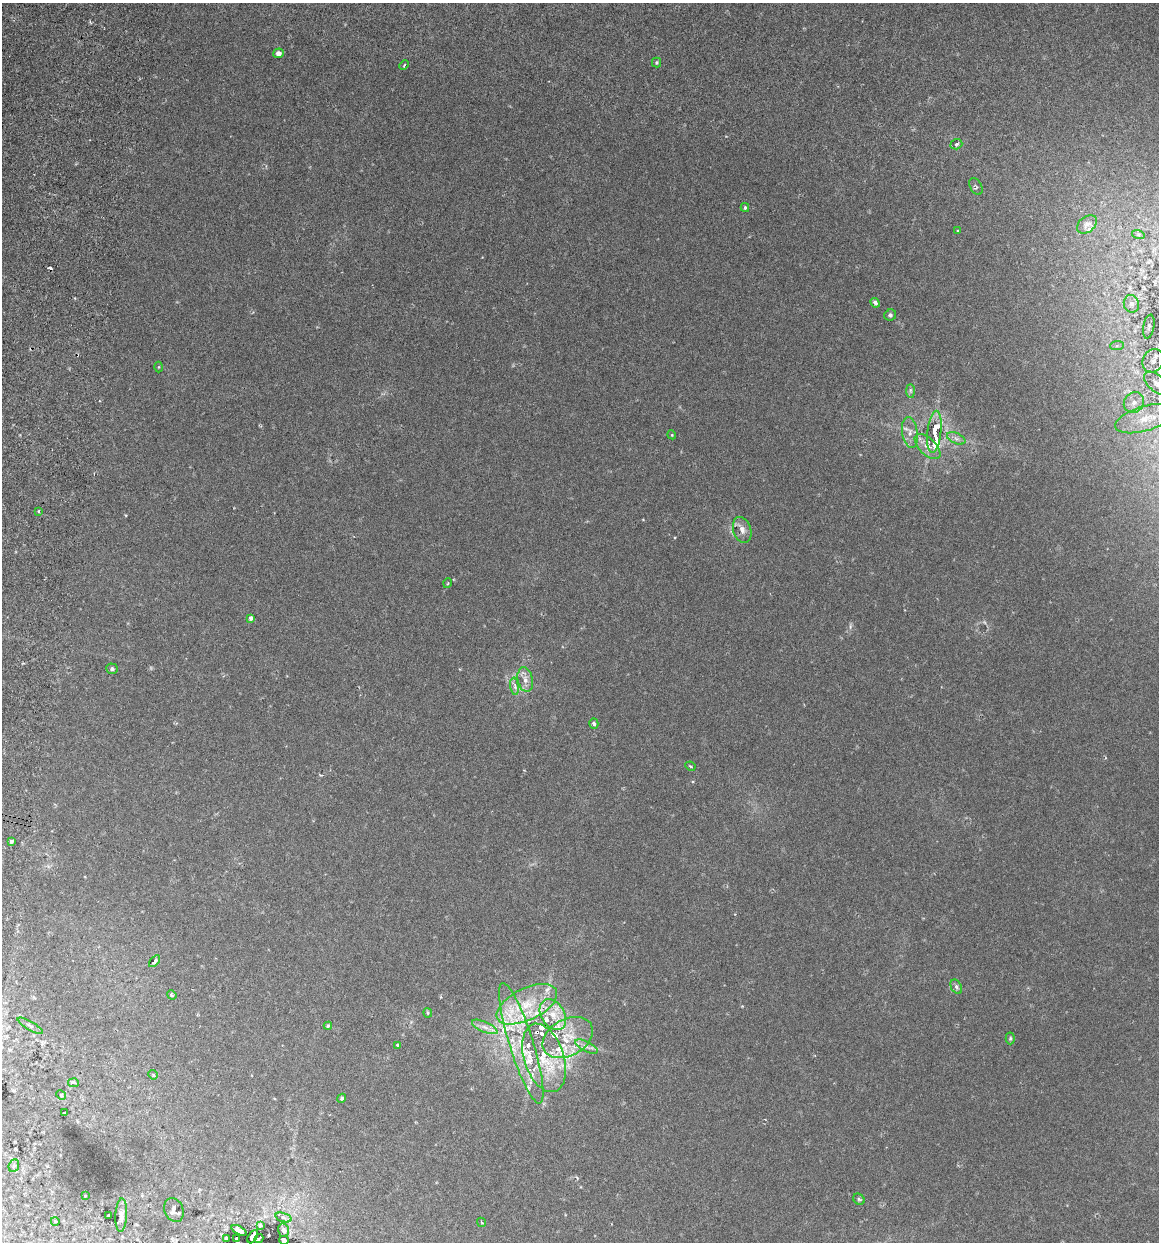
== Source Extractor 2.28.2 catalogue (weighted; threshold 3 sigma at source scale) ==
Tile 11 of 4 x 4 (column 3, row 3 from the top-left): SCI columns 2489-3645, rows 1255-2494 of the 5096 x 4990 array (HDU 1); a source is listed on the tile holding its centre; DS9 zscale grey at full resolution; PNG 1161 x 1244 px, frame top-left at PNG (2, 3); each listed source drawn as its Kron ellipse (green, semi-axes under 4 px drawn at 4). Shown black and unused: <1% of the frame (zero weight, under 3 of 6 exposures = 3% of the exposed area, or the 3 px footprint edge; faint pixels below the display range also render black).
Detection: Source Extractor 2.28.2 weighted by HDU 2 'WHT'; one run over the whole footprint, this tile lists its part. Background 0.0297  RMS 0.0032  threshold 0.0131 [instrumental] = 3 sigma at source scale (4.09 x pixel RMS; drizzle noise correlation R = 1.36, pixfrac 0.8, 0.05/0.05 arcsec/px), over >= 5 px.
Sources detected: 92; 2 cosmic-ray / hot-pixel residue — neither listed nor drawn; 18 inside a brighter listed object's ellipse — not listed separately; the other 72 listed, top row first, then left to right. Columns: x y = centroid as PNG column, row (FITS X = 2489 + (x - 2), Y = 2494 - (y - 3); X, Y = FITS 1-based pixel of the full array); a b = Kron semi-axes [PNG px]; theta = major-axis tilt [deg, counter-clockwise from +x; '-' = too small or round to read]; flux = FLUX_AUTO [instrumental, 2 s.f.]
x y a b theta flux
278 53 5 5 - 1.4
657 62 5 4 - 0.49
404 65 5 3 - 0.29
956 144 6 5 - 0.72
976 187 9 5 -61 0.62
745 208 4 3 - 0.42
1087 224 11 7 38 2.6
958 231 3 3 - 0.33
1138 234 6 4 -19 0.55
875 303 5 4 - 0.9
1131 304 9 7 -74 1.3
890 315 6 5 - 0.69
1149 326 12 5 80 0.93
1117 346 7 4 2 0.67
1153 361 12 10 59 2.2
159 367 5 3 - 0.26
1156 383 15 8 -43 1.9
910 391 7 4 -89 0.62
1134 402 11 9 51 2.3
1145 419 31 12 17 7.3
910 432 15 8 -82 2.3
934 432 21 7 83 9.7
672 435 4 3 - 0.25
956 438 10 5 -23 1
927 446 16 8 -44 2.7
39 511 3 3 - 0.78
742 530 13 9 -72 2
448 583 5 3 - 0.25
251 618 4 4 - 1.1
112 669 6 5 - 0.74
525 680 12 7 -78 2
515 686 9 4 -82 0.83
594 723 5 4 - 0.56
690 766 5 3 - 0.38
11 841 3 3 - 0.64
155 961 7 4 47 0.81
956 987 7 5 -60 0.88
172 995 5 4 - 0.39
527 1004 33 16 26 13
428 1013 4 4 - 0.34
553 1015 17 11 -58 5.2
30 1026 14 4 -30 0.86
328 1026 4 3 - 1
485 1027 14 5 -24 1.7
568 1037 27 18 29 10
1010 1038 6 4 88 0.44
521 1043 63 12 -73 17
398 1045 4 3 - 0.39
586 1047 12 5 -26 1.3
544 1058 35 20 -71 15
153 1075 5 4 - 0.34
73 1083 5 4 - 0.94
61 1095 5 4 - 0.36
342 1098 4 4 - 0.59
64 1113 3 2 - 0.3
14 1166 6 5 - 0.54
85 1196 4 2 - 0.17
859 1199 6 5 - 0.5
174 1210 12 9 -66 1.5
121 1215 17 6 88 1.6
109 1216 3 3 - 0.69
284 1218 8 3 -19 0.67
55 1221 4 3 - 0.21
482 1222 5 3 - 0.28
260 1225 4 4 - 0.33
239 1230 8 4 -26 0.91
284 1230 7 5 -75 0.64
253 1237 7 3 60 1.8
226 1238 3 3 - 0.33
236 1239 3 2 - 0.39
259 1239 5 2 - 0.44
284 1240 5 4 - 1.3
Overlapping masked pixels (flux is a lower limit): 1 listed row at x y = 544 1058
Isophote crosses this tile's border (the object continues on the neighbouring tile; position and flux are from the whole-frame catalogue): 2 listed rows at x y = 1156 383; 1145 419
Unlisted compact peaks at least as high as the median listed source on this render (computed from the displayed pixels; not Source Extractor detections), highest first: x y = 850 627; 675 537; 126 515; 577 1178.